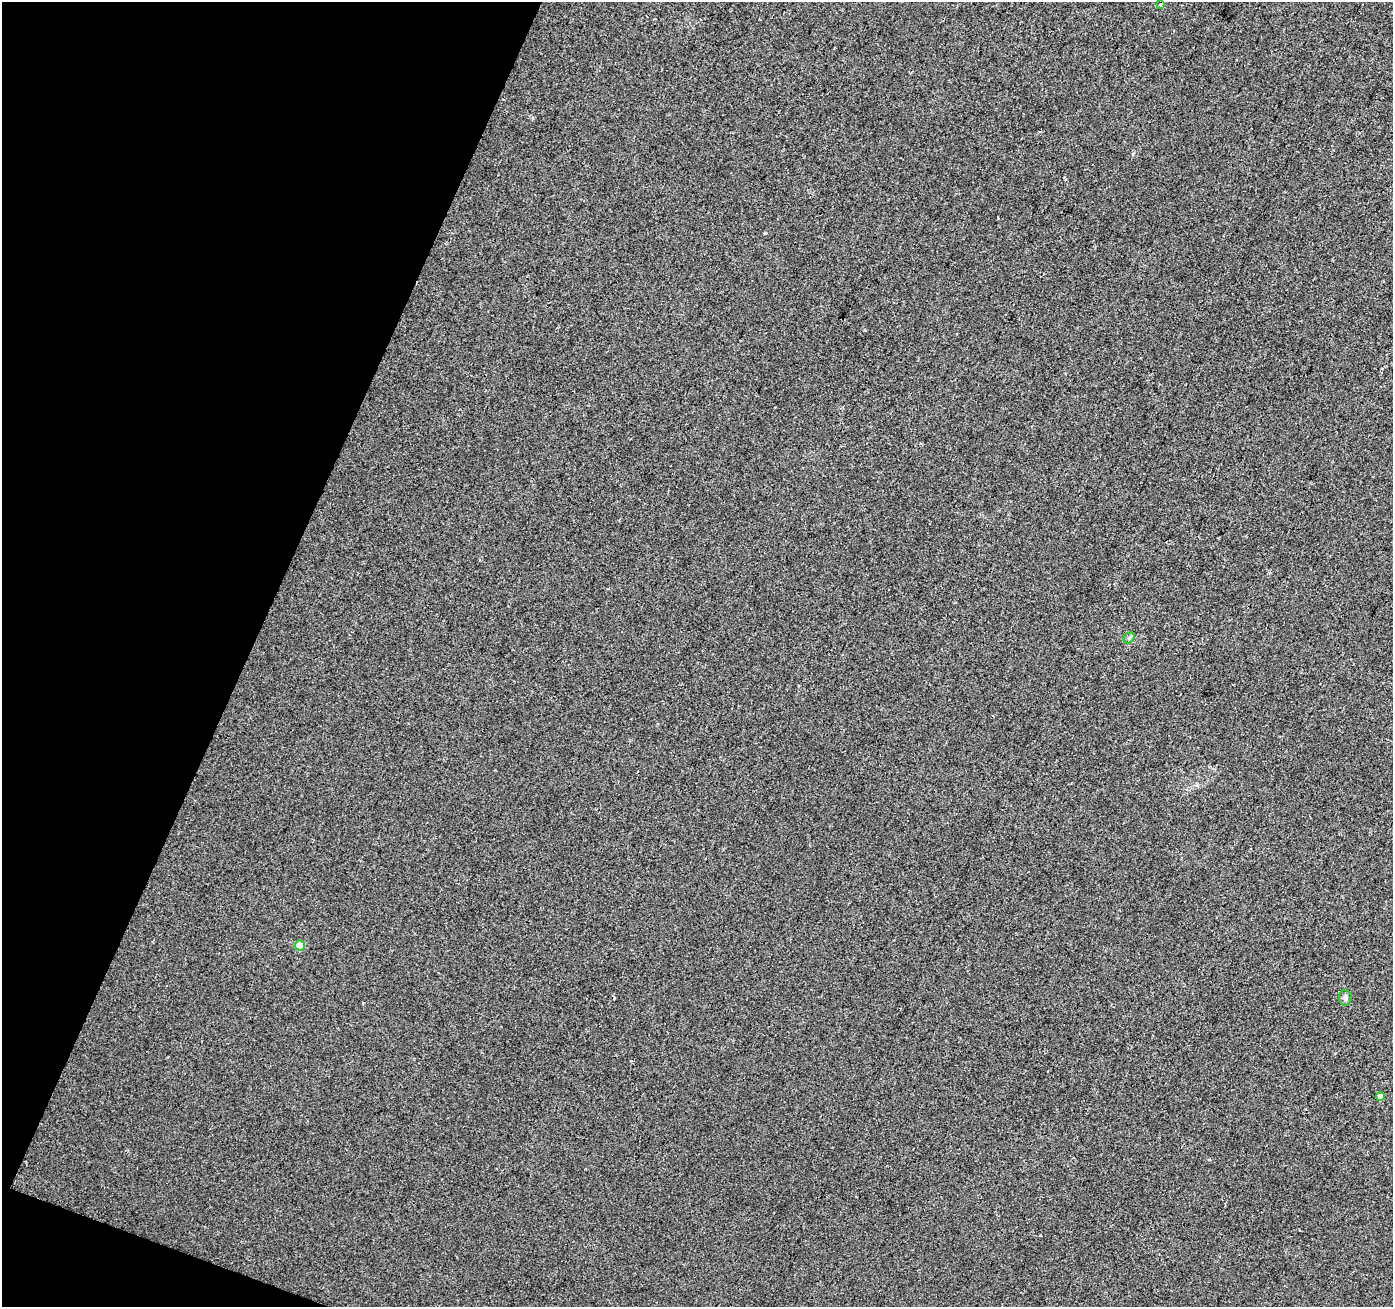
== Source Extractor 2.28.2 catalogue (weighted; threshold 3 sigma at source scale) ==
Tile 9 of 4 x 4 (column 1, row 3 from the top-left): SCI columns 7-1397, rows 1580-2884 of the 5571 x 5702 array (HDU 1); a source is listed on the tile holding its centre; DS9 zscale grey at full resolution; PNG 1395 x 1309 px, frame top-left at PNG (2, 2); each listed source drawn as its Kron ellipse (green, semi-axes under 4 px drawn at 4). Shown black and unused: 19% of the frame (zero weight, under 2 of 3 exposures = <1% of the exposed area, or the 3 px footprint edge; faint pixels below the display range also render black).
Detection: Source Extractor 2.28.2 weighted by HDU 2 'WHT'; one run over the whole footprint, this tile lists its part. Background 0.00856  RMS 0.0081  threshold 0.0365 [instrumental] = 3 sigma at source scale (4.5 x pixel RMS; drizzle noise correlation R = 1.50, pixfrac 1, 0.0396/0.0396 arcsec/px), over >= 5 px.
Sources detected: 5; all 5 listed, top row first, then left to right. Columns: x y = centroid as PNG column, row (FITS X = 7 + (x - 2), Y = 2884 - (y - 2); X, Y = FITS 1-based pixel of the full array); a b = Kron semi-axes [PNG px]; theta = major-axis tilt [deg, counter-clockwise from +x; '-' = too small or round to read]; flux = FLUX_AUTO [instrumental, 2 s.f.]
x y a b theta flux
1160 5 3 3 - 1.4
1129 638 6 5 - 1.5
300 946 5 5 - 22
1345 998 8 6 -85 2.2
1380 1097 4 4 - 6.3